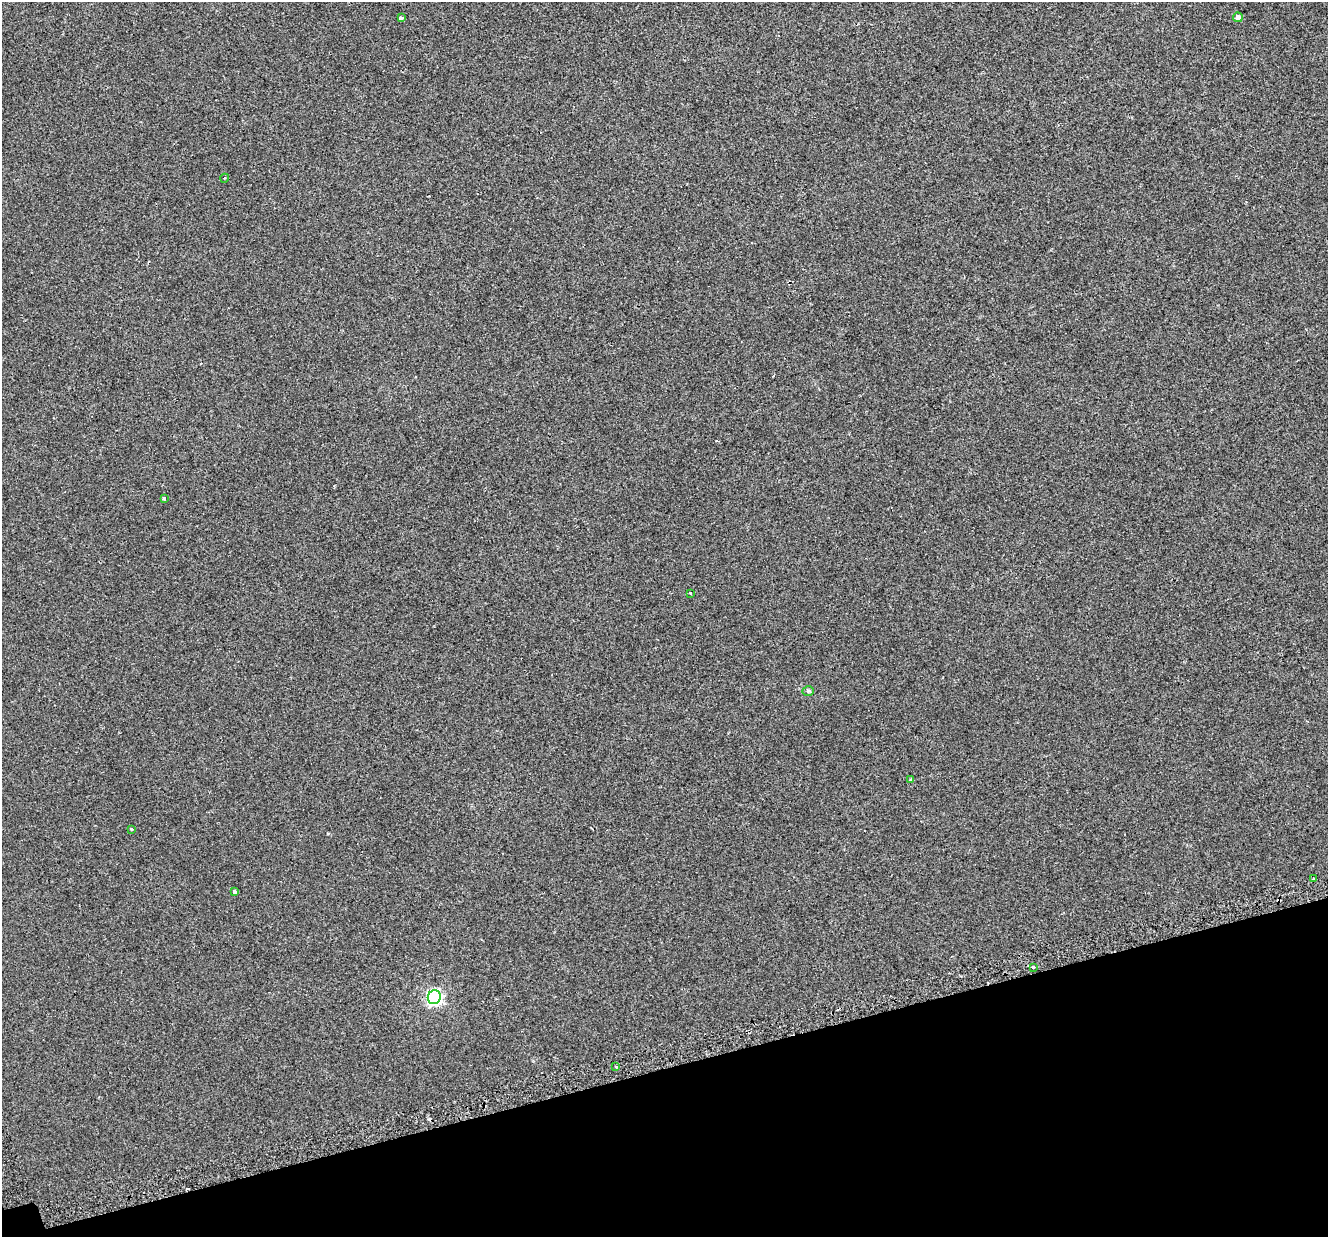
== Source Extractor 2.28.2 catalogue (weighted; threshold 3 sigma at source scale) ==
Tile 14 of 4 x 4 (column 2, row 4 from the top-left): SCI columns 1371-2696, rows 153-1387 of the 5395 x 5196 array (HDU 1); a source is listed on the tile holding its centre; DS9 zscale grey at full resolution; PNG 1330 x 1239 px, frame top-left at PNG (2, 2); each listed source drawn as its Kron ellipse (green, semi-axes under 4 px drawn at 4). Shown black and unused: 14% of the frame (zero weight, under 2 of 3 exposures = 3% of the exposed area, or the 3 px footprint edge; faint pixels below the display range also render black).
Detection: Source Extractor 2.28.2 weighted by HDU 2 'WHT'; one run over the whole footprint, this tile lists its part. Background 0.00414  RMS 0.0062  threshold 0.028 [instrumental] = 3 sigma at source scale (4.5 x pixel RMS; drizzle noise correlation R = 1.50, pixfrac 1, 0.0396/0.0396 arcsec/px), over >= 5 px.
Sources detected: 15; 2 cosmic-ray / hot-pixel residue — neither listed nor drawn; the other 13 listed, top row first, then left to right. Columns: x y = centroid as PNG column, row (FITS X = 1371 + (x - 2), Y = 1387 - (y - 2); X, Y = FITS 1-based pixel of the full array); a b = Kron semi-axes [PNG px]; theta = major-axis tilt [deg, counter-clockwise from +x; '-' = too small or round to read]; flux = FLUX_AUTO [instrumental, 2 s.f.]
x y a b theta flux
1238 17 5 5 - 3.1
401 18 4 3 - 1.7
225 178 4 3 - 0.48
164 498 3 3 - 1.9
690 593 3 3 - 1.5
808 691 5 4 - 0.93
911 780 4 4 - 0.81
132 829 3 3 - 2.4
1314 879 3 3 - 2.3
234 892 4 3 - 3.2
1033 967 3 3 - 2.5
434 997 7 6 - 150
616 1067 3 2 - 0.83